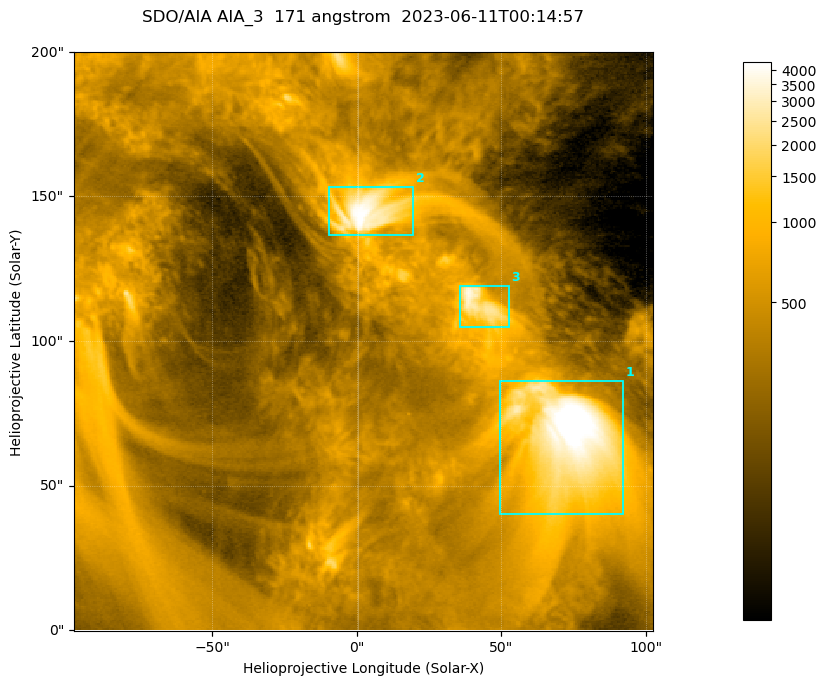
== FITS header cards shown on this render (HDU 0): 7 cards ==
TELESCOP= 'SDO/AIA '           / For AIA: SDO/AIA
INSTRUME= 'AIA_3   '           / For AIA: AIA_ATA1, AIA_ATA2, AIA_ATA3 or AIA_AT
WAVELNTH=                  171 / [angstrom] Wavelength
WAVEUNIT= 'angstrom'           / Wavelength unit: angstrom
DATE-OBS= '2023-06-11T00:14:57.351' / [ISO] Date when observation started; ISO 8
CTYPE1  = 'HPLN-TAN'           / CTYPE1; Typically HPLN
CTYPE2  = 'HPLT-TAN'           / CTYPE2; Typically HPLT

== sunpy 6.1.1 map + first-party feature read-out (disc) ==
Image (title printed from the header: SDO/AIA AIA_3  171 angstrom  2023-06-11T00:14:57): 334 x 334 px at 0.599 arcsec/px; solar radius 945 arcsec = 1577 px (partial field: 1.4% of the solar disc is inside the frame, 100% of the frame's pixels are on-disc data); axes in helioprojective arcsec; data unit not stated in the header (colour bar unlabelled)
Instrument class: DISC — disc imager (sunpy class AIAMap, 171 A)
Bright regions (active regions / flare kernels): reference = the on-disc median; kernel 3 px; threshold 5 sigma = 1096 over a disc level ~360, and >= 1.15x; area >= 111 px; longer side >= 4 px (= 2.4 arcsec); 3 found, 3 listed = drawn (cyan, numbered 1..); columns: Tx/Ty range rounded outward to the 2 arcsec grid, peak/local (2 s.f.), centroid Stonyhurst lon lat
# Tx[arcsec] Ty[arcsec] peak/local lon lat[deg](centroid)
1 48..92 40..86 15 +4 +4
2 -10..20 136..154 12 +0 +9
3 36..54 104..120 10 +3 +7